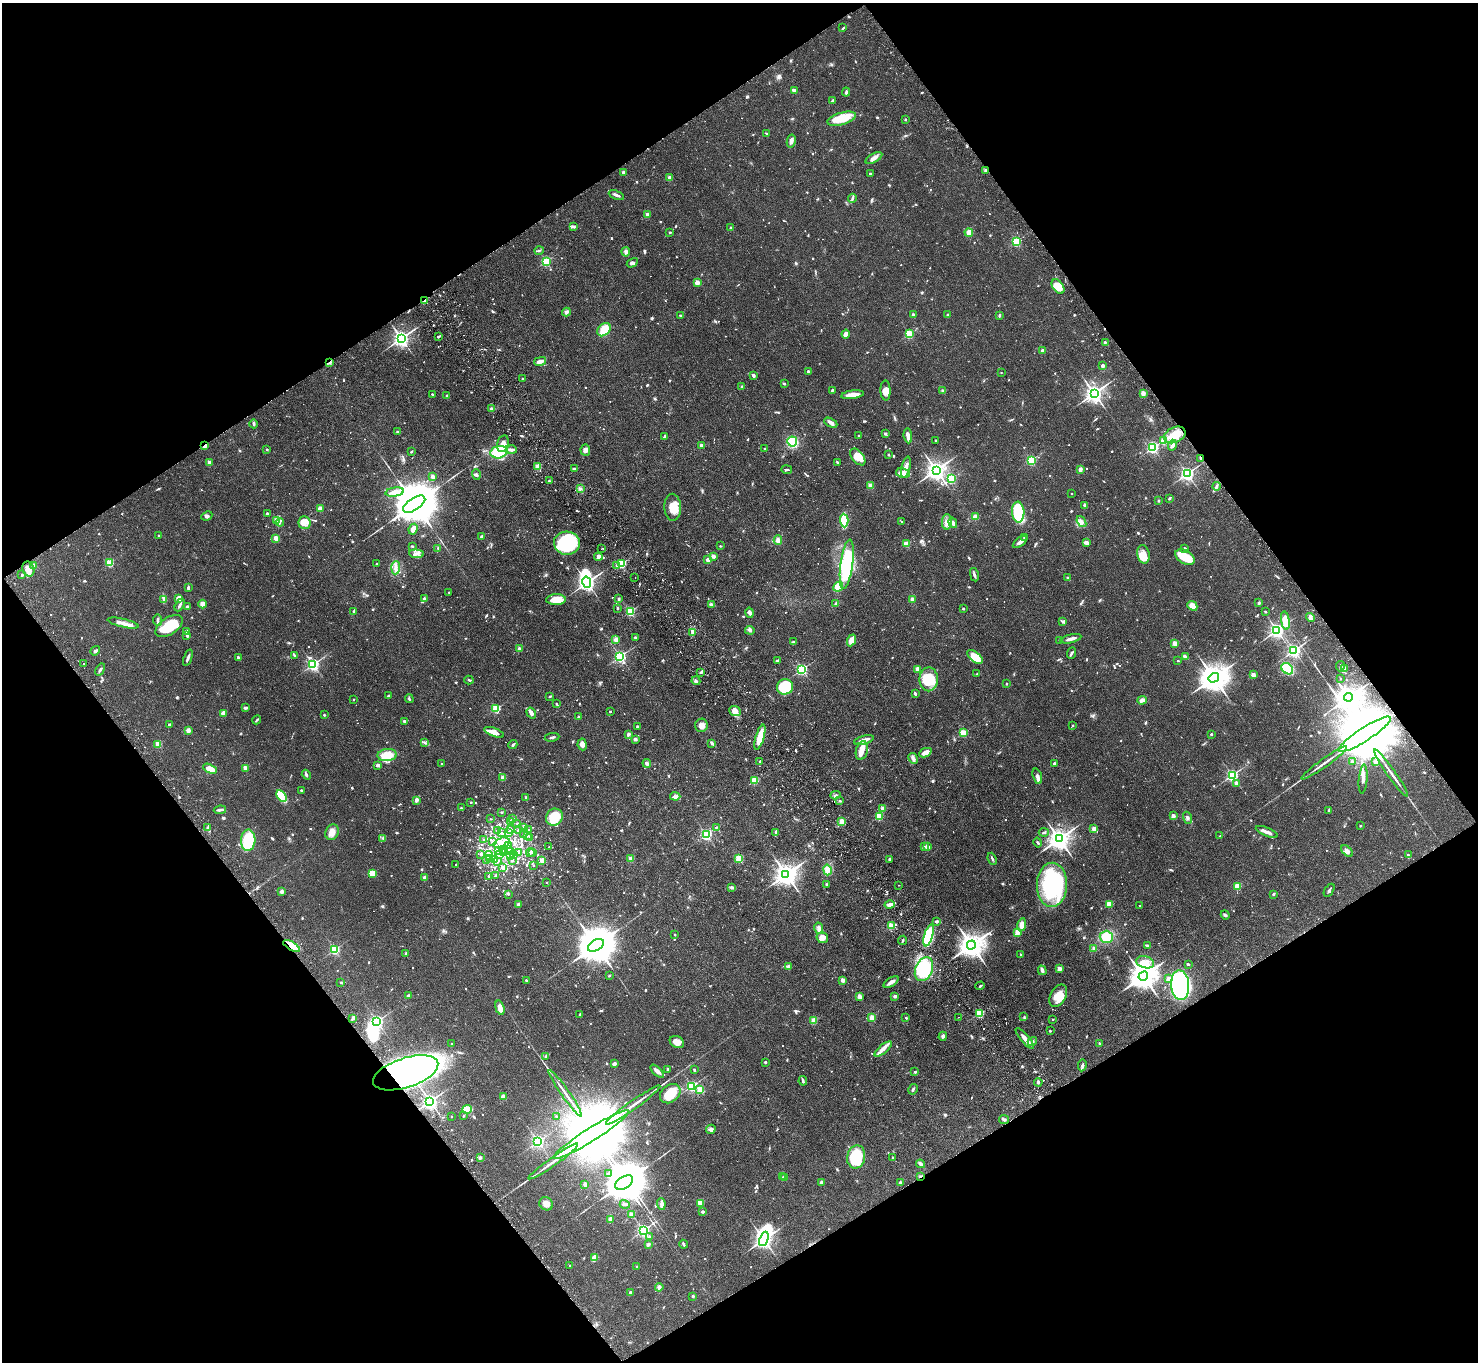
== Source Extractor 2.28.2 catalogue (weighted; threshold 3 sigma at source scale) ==
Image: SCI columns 49-5952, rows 336-5774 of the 6001 x 5970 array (HDU 1 of 3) = the unmasked area's bounding box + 8 px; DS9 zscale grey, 4 x 4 block average (1 PNG px = mean of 4 x 4 image px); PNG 1480 x 1364 px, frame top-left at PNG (2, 3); each listed source drawn as its Kron ellipse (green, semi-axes under 4 px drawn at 4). Shown black and unused: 49% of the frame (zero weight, under 2 of 3 exposures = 3% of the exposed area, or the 3 px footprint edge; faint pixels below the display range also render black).
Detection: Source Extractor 2.28.2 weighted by HDU 2 'WHT'. Background 0.0556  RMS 0.0048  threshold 0.0216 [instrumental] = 3 sigma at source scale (4.5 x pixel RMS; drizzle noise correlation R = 1.50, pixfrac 1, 0.05/0.05 arcsec/px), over >= 5 px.
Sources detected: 1391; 9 too faint to see at this stretch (4 x 4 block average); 10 inside a brighter object's white glare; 22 cosmic-ray / hot-pixel residue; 2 long thin detections or spike segments (spike, bleed or trail) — neither listed nor drawn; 33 coinciding with a brighter row at this scale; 62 inside a brighter listed object's ellipse — not listed separately; of the other 1253, all 500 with FLUX_AUTO >= 3.02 (the completeness limit of this list) listed and drawn (753 fainter detections not listed), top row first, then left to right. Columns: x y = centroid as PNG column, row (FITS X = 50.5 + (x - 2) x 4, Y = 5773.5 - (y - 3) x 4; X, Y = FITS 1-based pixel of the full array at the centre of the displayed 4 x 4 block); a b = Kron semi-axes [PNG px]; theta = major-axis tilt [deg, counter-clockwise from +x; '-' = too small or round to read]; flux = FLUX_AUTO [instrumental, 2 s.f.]
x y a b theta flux
843 28 4 2 - 3.1
794 90 3 2 - 12
846 92 4 2 - 4.5
833 101 3 2 - 10
842 119 15 6 16 80
905 119 2 2 - 9.5
766 134 3 2 - 3.1
791 141 6 3 78 14
874 158 9 4 28 14
986 170 2 2 - 5.8
623 172 2 2 - 16
870 173 2 2 - 7.3
669 178 2 2 - 46
616 195 8 2 -24 10
852 198 4 2 - 6.1
648 215 2 2 - 44
574 226 3 2 - 3.9
731 228 2 2 - 26
670 232 2 2 - 8.1
969 232 4 3 - 25
1016 241 2 2 - 270
539 250 5 2 - 3.3
626 252 4 3 - 8.8
546 261 2 2 - 300
632 263 6 3 30 7
697 282 2 2 - 63
1058 287 8 5 -52 51
425 300 4 2 - 4.9
566 312 4 4 - 5.9
913 314 2 2 - 3.8
680 315 2 2 - 7.6
947 315 2 2 - 8.3
999 316 3 2 - 4.5
604 330 7 5 44 60
846 334 4 3 - 18
909 334 2 2 - 230
438 336 2 2 - 6.5
401 338 3 3 - 1400
1105 342 3 3 - 3.2
1043 351 2 2 - 40
540 361 6 2 13 20
330 363 3 3 - 4.2
1102 365 3 2 - 6.5
808 371 2 2 - 13
1001 372 2 2 - 3.3
753 375 3 2 - 9.1
522 379 2 2 - 9.2
784 384 3 2 - 3.5
742 387 2 2 - 16
832 390 2 2 - 3.7
886 390 10 5 -88 17
943 391 2 2 - 25
1094 393 3 3 - 1700
1143 393 2 2 - 66
432 394 3 2 - 3.6
447 395 2 2 - 11
852 395 11 4 8 29
491 409 2 2 - 19
831 423 7 4 -28 9.1
254 424 4 2 - 4.7
397 432 2 2 - 4
885 434 2 2 - 18
1175 435 11 7 24 51
859 436 2 2 - 9.8
908 436 7 2 -81 26
664 437 2 2 - 7.3
936 440 2 2 - 8.2
792 441 5 5 - 100
1164 441 2 2 - 43
503 444 8 5 77 22
702 445 2 2 - 42
1172 445 5 3 - 15
205 446 2 2 - 56
1153 448 3 2 - 540
267 449 2 2 - 6.5
765 449 2 2 - 4.9
511 450 5 3 - 12
585 450 6 4 -84 9.2
411 451 3 2 - 3
499 452 8 6 13 130
888 455 2 2 - 3.9
858 457 10 5 -50 32
1201 459 3 2 - 3.4
1031 460 2 2 - 300
209 462 2 2 - 32
837 462 3 2 - 5
538 467 2 2 - 94
906 467 11 3 77 17
574 469 3 2 - 3.9
1080 469 3 2 - 12
787 470 5 2 - 4.2
936 470 3 3 - 2100
903 473 7 4 -15 27
1187 474 2 2 - 910
476 475 5 2 - 4.4
433 477 2 2 - 35
951 479 2 2 - 290
549 481 2 2 - 3.2
870 486 2 2 - 75
1216 486 4 2 - 6.1
580 489 3 2 - 3.4
395 492 9 4 9 26
1072 493 2 2 - 5.7
1169 498 3 2 - 3.6
1158 501 2 2 - 10
414 504 12 6 33 22000
1085 505 2 2 - 31
673 507 13 8 -88 43
320 509 2 2 - 76
1018 512 10 6 -85 190
267 514 3 3 - 3.1
207 516 5 3 - 6
975 517 4 4 - 10
276 520 2 2 - 79
844 521 7 3 -87 140
1081 521 6 2 -54 6.5
280 522 4 2 - 4
902 522 2 2 - 3.8
947 522 8 5 88 18
304 523 6 6 - 15
953 523 5 3 - 10
413 529 5 4 - 16
159 535 2 2 - 4.4
481 537 4 2 - 6.5
1025 537 2 2 - 24
276 538 2 2 - 65
778 540 5 4 - 12
1020 542 8 3 37 14
567 543 13 11 -5 250
1086 543 4 2 - 14
906 544 2 2 - 87
412 546 2 2 - 3.1
720 546 2 2 - 3.1
438 548 3 2 - 3.4
602 549 2 2 - 5.4
1185 549 2 2 - 20
416 554 7 3 -5 11
1143 554 9 6 -79 29
713 556 2 2 - 42
598 557 4 3 - 13
1185 557 10 6 -30 76
708 560 2 2 - 46
110 563 2 2 - 180
377 564 2 2 - 6.9
621 564 2 2 - 260
847 564 25 6 82 260
616 565 2 2 - 4.3
34 566 3 3 - 12
396 568 6 3 85 12
28 569 8 5 -68 23
22 575 2 2 - 11
974 575 7 2 -78 6.6
635 577 2 2 - 22
1068 578 3 2 - 3.8
587 582 5 3 - 1500
838 587 5 4 - 43
188 588 3 2 - 5.5
449 592 2 2 - 3.5
179 598 4 3 - 19
164 599 3 3 - 4.3
424 599 3 3 - 5.3
619 599 2 2 - 8.3
912 599 2 2 - 44
556 600 10 5 1 51
836 603 4 3 - 7
1259 603 3 2 - 4
203 604 4 4 - 16
711 604 3 3 - 8
180 605 7 2 61 7.9
1192 606 5 4 - 28
187 607 2 2 - 24
617 608 2 2 - 12
963 609 2 2 - 12
353 611 3 2 - 3.2
630 611 2 2 - 300
1265 611 2 2 - 3.7
750 613 5 3 - 9.9
1310 618 4 3 - 11
158 620 5 3 - 5.7
1285 621 9 4 -81 41
1063 622 3 3 - 4.4
123 623 16 3 -13 20
169 626 15 8 34 110
750 630 5 3 - 5.7
1277 630 2 2 - 1000
186 632 3 3 - 8.9
693 633 3 3 - 5.4
187 636 4 2 - 5.1
635 637 2 2 - 9.6
616 639 2 2 - 73
1071 639 10 2 13 15
851 640 6 4 66 27
1060 641 4 2 - 5.2
793 642 2 2 - 3.6
1175 643 2 2 - 63
519 649 2 2 - 30
1294 650 2 2 - 800
95 651 5 2 - 5.4
1072 653 6 2 68 5.1
294 655 3 2 - 4.9
620 656 2 2 - 590
975 657 9 5 -38 56
1185 657 4 2 - 13
188 658 8 2 69 8.8
239 658 3 2 - 11
777 660 3 2 - 5.4
1178 661 2 2 - 6.4
84 663 2 2 - 6.9
313 664 2 2 - 700
1340 666 5 2 - 6.3
802 669 2 2 - 460
917 669 4 3 - 11
1287 669 7 5 -39 71
1344 669 2 2 - 47
100 670 6 2 57 7.1
701 672 3 2 - 4.2
977 674 2 2 - 3.1
1253 675 2 2 - 49
1214 678 5 4 - 5600
1340 678 2 2 - 5.3
929 679 12 9 89 80
469 680 4 2 - 3.3
696 681 4 2 - 5.8
1006 684 2 2 - 5.7
785 687 8 7 - 170
915 694 3 2 - 5.2
388 696 2 2 - 5.7
550 696 2 2 - 3.4
1349 697 4 4 - 3800
354 699 2 2 - 5
409 699 4 2 - 4.3
1142 700 5 3 - 10
556 704 4 2 - 3.9
245 708 3 2 - 5.2
496 709 2 2 - 190
610 711 2 2 - 5.8
735 711 6 4 -24 15
224 713 4 3 - 27
531 713 6 3 -56 11
324 715 2 2 - 3.1
578 717 2 2 - 7.3
257 720 5 2 - 4.1
405 721 4 2 - 4.7
169 725 2 2 - 22
701 725 7 6 - 17
1073 725 2 2 - 3.8
638 727 3 2 - 5
188 730 2 2 - 55
494 732 10 3 -20 21
963 733 2 2 - 160
628 734 3 2 - 8.9
1211 734 2 2 - 9.5
1365 734 31 6 33 74000
552 737 7 2 10 5.4
760 737 13 4 74 74
635 739 3 2 - 7.4
864 740 10 3 16 23
425 743 4 2 - 4.4
712 743 4 2 - 6.1
158 744 2 2 - 100
582 744 6 4 -82 11
513 745 5 2 - 4.1
862 751 10 5 75 23
925 753 6 3 24 24
387 755 9 6 5 49
913 758 6 4 -60 8.4
760 761 2 2 - 5.1
1376 761 3 3 - 5.8
1352 762 3 2 - 3.4
647 763 4 3 - 6.2
1054 763 2 2 - 20
1324 763 28 2 35 22
442 764 2 2 - 7.1
378 765 4 2 - 9.6
245 768 4 3 - 9.3
210 769 7 4 -26 27
1391 773 28 2 -55 20
306 775 5 3 - 5
1232 775 2 2 - 640
1037 776 8 3 -73 12
503 777 2 2 - 56
1363 779 14 3 85 13
755 780 2 2 - 170
1236 783 2 2 - 14
301 790 2 2 - 3.5
835 795 5 2 - 5
281 796 6 4 -57 69
675 796 5 3 - 6.7
526 798 3 2 - 4.2
416 800 3 3 - 11
840 801 3 2 - 3.5
471 802 2 2 - 5.9
461 808 2 2 - 5.5
883 808 2 2 - 57
220 810 6 2 8 8.3
1329 810 4 2 - 3.4
501 812 2 2 - 5.9
879 816 2 2 - 120
1173 816 2 2 - 38
554 817 9 8 - 87
512 818 2 2 - 3.5
1187 818 6 3 -72 6.5
490 819 2 2 - 3.9
510 821 2 2 - 10
842 822 2 2 - 100
517 823 2 2 - 6.1
1360 826 2 2 - 4.6
524 827 2 2 - 10
716 827 2 2 - 3.5
208 828 3 3 - 5.9
510 829 3 2 - 9.6
1094 829 2 2 - 41
498 830 2 2 - 3
519 830 2 2 - 7.2
529 830 2 2 - 7
332 832 8 6 63 22
509 832 2 2 - 6.7
776 832 3 2 - 9.7
1267 832 12 2 -22 18
501 833 2 2 - 3
524 833 3 2 - 3.5
1044 833 5 2 - 3.6
706 834 2 2 - 460
528 835 2 2 - 5.9
1220 836 3 2 - 3.2
383 838 4 2 - 3.6
530 838 2 2 - 27
1059 839 4 3 - 2700
248 840 11 7 87 130
484 840 2 2 - 7.9
493 842 2 2 - 3.5
1038 842 5 2 - 4.2
502 843 8 5 16 20
508 845 2 2 - 7.7
549 847 2 2 - 4.4
924 847 2 2 - 4.4
927 847 2 2 - 40
508 849 3 2 - 6.8
499 850 4 3 - 5.9
504 850 2 2 - 4.5
510 851 2 2 - 14
1347 851 7 4 -44 11
503 852 2 2 - 3.4
518 852 2 2 - 5.8
530 853 4 2 - 4.3
533 853 2 2 - 3.5
481 854 2 2 - 11
500 854 2 2 - 5.2
513 855 2 2 - 42
1408 855 3 3 - 4.5
489 856 4 2 - 7.7
511 856 4 2 - 7
489 859 2 2 - 59
495 859 2 2 - 3.2
631 859 2 2 - 79
739 859 2 2 - 180
889 859 2 2 - 16
992 859 6 2 -67 4.5
486 860 2 2 - 5.3
512 860 2 2 - 3
542 860 2 2 - 49
497 862 2 2 - 12
456 864 2 2 - 3.6
533 865 2 2 - 4.2
503 867 2 2 - 27
827 870 5 3 - 12
372 873 4 3 - 41
786 874 4 3 - 3000
496 875 2 2 - 7.3
488 876 2 2 - 5.6
425 878 2 2 - 46
547 882 2 2 - 3.7
826 884 2 2 - 11
899 885 2 2 - 3.6
1052 885 22 15 88 320
1237 886 2 2 - 98
732 888 4 3 - 6
1329 890 7 2 57 5.2
282 892 3 2 - 10
508 894 2 2 - 3.4
1274 894 3 2 - 5.2
518 904 2 2 - 19
1109 904 2 2 - 120
890 905 5 3 - 14
1140 906 2 2 - 3.2
1225 915 5 2 - 5.7
937 921 3 3 - 4.2
1022 925 6 4 80 25
891 926 2 2 - 120
819 928 5 3 - 11
1017 932 2 2 - 79
675 935 2 2 - 7.5
929 935 11 4 74 250
1106 937 6 6 - 52
822 938 6 5 - 21
902 940 5 2 - 4.5
596 945 9 5 31 13000
971 945 4 4 - 4000
1148 945 2 2 - 3.1
292 946 9 3 -31 90
1094 948 3 3 - 7.3
334 950 2 2 - 350
406 953 3 2 - 3
1021 955 2 2 - 3.8
1145 962 9 5 -15 24
1188 964 3 2 - 4.4
788 967 3 3 - 13
924 969 12 8 66 190
1059 969 2 2 - 43
1042 970 5 3 - 9
609 976 3 2 - 3.5
1143 976 5 4 - 4900
1168 978 3 3 - 5.9
526 980 2 2 - 12
842 980 2 2 - 47
341 982 2 2 - 8.6
891 982 8 3 32 15
1180 985 15 9 -85 720
980 986 5 2 - 3.3
408 996 3 2 - 6.6
859 996 3 3 - 16
895 996 2 2 - 26
1058 996 12 7 62 38
500 1008 7 4 -73 21
979 1013 2 2 - 240
580 1014 2 2 - 3.1
959 1017 2 2 - 4.3
1024 1017 3 2 - 3.2
353 1018 3 2 - 10
872 1018 2 2 - 85
906 1018 2 2 - 9.2
1053 1019 2 2 - 4.5
377 1021 2 2 - 710
814 1021 2 2 - 97
1050 1031 2 2 - 7.4
943 1036 4 3 - 6.7
1025 1038 13 4 -50 22
1032 1041 5 4 - 8.1
677 1042 7 5 -29 22
1099 1043 2 2 - 6.4
452 1044 2 2 - 3.1
883 1049 11 4 41 18
545 1056 3 3 - 3.9
765 1062 2 2 - 5.9
614 1064 3 2 - 7.7
1082 1065 6 2 81 5.5
668 1069 2 2 - 8.6
694 1070 3 2 - 3.4
657 1071 8 3 -43 14
915 1072 2 2 - 12
406 1073 34 15 18 3300
803 1081 5 2 - 4.2
1038 1082 4 2 - 4.1
692 1086 2 2 - 460
700 1089 2 2 - 78
913 1089 5 2 - 4.9
565 1093 28 2 -55 23
670 1094 11 8 39 71
503 1097 2 2 - 64
430 1101 2 2 - 1300
633 1105 33 2 35 34
467 1109 4 2 - 100
464 1116 3 2 - 3.5
556 1116 2 2 - 3.4
451 1117 2 2 - 3.5
1004 1120 5 3 - 5.4
711 1129 5 4 - 8.1
591 1135 45 6 32 98000
538 1141 2 2 - 610
856 1157 11 9 77 120
893 1157 2 2 - 3.6
480 1158 4 3 - 4.3
553 1161 30 2 35 28
920 1164 4 3 - 9.8
609 1174 3 3 - 3.8
920 1176 3 2 - 3.2
783 1177 2 2 - 4.1
785 1178 2 2 - 17
900 1182 3 2 - 3.2
624 1183 10 6 31 18000
821 1183 3 3 - 13
585 1184 2 2 - 40
700 1203 2 2 - 110
546 1204 7 6 - 16
625 1204 5 3 - 5.3
661 1204 6 3 -86 6.7
703 1212 2 2 - 18
631 1215 2 2 - 63
610 1219 4 2 - 15
643 1230 2 2 - 710
649 1236 4 2 - 3.6
764 1239 7 4 69 1600
648 1244 3 2 - 9.6
683 1244 4 2 - 5.7
594 1258 4 3 - 29
570 1266 2 2 - 6.8
636 1267 2 2 - 3.7
659 1287 4 3 - 8.8
630 1293 2 2 - 17
693 1296 2 2 - 13
Overlapping masked pixels (flux is a lower limit): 9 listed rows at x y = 986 170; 425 300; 330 363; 1175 435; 205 446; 1365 734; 292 946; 406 1073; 920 1176
Diffuse or blended objects may show on this block-average render without a row.